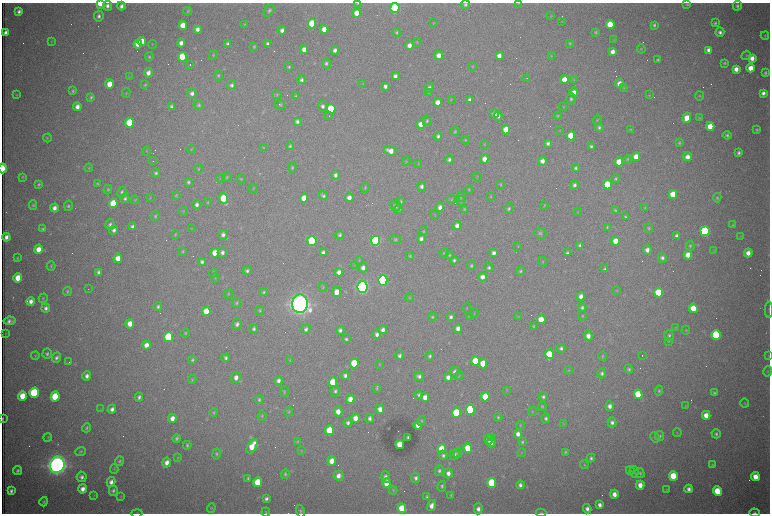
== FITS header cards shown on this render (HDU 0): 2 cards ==
NAXIS1  =                 1536 /fastest changing axis
NAXIS2  =                 1023 /next to fastest changing axis

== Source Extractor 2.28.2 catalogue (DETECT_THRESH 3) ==
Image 1536 x 1023 px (HDU 0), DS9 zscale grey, zoomed out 1/2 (1 PNG px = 2 x 2 image px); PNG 772 x 516 px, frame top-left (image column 1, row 1022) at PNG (2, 3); each listed source drawn as its Kron ellipse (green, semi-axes under 4 px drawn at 4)
Background 3040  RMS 34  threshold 102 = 3 sigma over >= 5 px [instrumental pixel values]
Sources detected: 578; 100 cannot appear on this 1/2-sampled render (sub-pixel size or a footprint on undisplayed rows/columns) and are neither listed nor drawn; the other 478 listed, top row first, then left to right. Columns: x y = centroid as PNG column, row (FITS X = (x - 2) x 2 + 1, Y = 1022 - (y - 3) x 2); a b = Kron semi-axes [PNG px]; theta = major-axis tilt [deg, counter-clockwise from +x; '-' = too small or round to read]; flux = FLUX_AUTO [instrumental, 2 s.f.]
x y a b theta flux
100 3 4 3 - 1.9e+05
358 3 4 3 - 6.7e+03
519 3 3 2 - 4.1e+03
687 4 4 4 - 8.6e+03
465 5 4 4 - 1.5e+04
107 6 5 4 - 2.8e+04
121 6 4 4 - 2.5e+04
737 6 5 4 - 1.5e+04
395 8 5 4 - 1.1e+06
269 10 7 4 54 1.7e+04
188 11 4 4 - 7.5e+03
19 12 4 3 - 2.0e+04
357 13 4 4 - 7.9e+04
99 16 5 5 - 2.2e+04
551 16 4 2 - 3.8e+03
562 21 3 2 - 3.0e+03
434 23 4 2 - 4.5e+03
715 23 3 3 - 1.0e+04
245 24 3 3 - 5.8e+03
312 24 5 4 - 2.7e+05
610 24 4 4 - 2.0e+05
183 25 4 4 - 1.1e+05
654 25 4 3 - 1.3e+04
197 29 4 3 - 3.2e+04
324 29 4 4 - 6.3e+04
282 30 4 4 - 3.4e+04
396 32 4 3 - 1.1e+04
596 32 3 2 - 8.0e+03
720 32 4 4 - 2.3e+04
5 33 4 3 - 3.6e+04
765 36 4 3 - 6.6e+03
614 40 4 3 - 4.5e+03
51 42 4 3 - 4.7e+03
142 42 4 4 - 1.2e+05
417 42 4 2 - 3.8e+03
181 43 4 4 - 3.9e+04
570 43 4 3 - 7.9e+03
138 44 4 4 - 7.1e+04
152 44 4 2 - 3.6e+03
228 44 3 3 - 1.7e+04
268 44 4 3 - 2.2e+04
409 46 4 4 - 5.1e+04
254 47 3 2 - 6.8e+03
641 49 4 4 - 8.1e+03
304 50 4 4 - 4.7e+04
335 50 4 4 - 2.6e+04
709 50 4 4 - 3.6e+04
612 52 4 4 - 4.5e+04
213 55 5 3 - 7.3e+03
439 55 4 4 - 4.8e+04
746 55 5 3 - 6.5e+03
499 56 4 4 - 4.1e+04
551 56 3 2 - 3.7e+03
149 57 5 4 - 1.0e+04
182 57 5 4 - 2.9e+05
752 58 4 4 - 5.4e+04
658 60 4 3 - 1.1e+04
326 63 5 4 - 1.5e+04
725 63 4 4 - 1.0e+04
190 65 2 2 - 2.0e+05
472 66 4 3 - 5.0e+03
289 67 4 4 - 9.8e+03
751 68 4 4 - 8.9e+04
736 69 4 4 - 5.5e+04
148 73 5 4 - 4.1e+04
765 73 3 3 - 1.2e+04
218 76 5 4 - 1.0e+04
395 76 4 3 - 2.4e+04
129 77 4 3 - 4.1e+03
527 78 2 1 - 8.3e+03
574 79 4 3 - 5.8e+03
302 80 4 4 - 1.7e+04
564 80 4 4 - 1.0e+05
619 83 4 4 - 6.4e+04
109 84 4 4 - 1.0e+05
362 84 4 2 - 3.8e+03
145 85 4 4 - 8.6e+03
231 85 5 4 - 1.8e+04
385 86 4 3 - 2.2e+04
429 88 5 4 - 1.9e+04
624 88 4 3 - 6.6e+03
73 91 4 3 - 9.5e+03
429 92 4 3 - 5.8e+03
574 92 5 4 - 5.5e+04
126 93 5 2 - 4.7e+03
192 93 5 4 - 2.8e+04
763 93 4 4 - 2.7e+04
16 95 3 3 - 4.5e+03
277 95 5 4 - 8.1e+03
649 95 4 3 - 5.4e+03
296 96 4 3 - 9.9e+03
699 96 4 4 - 8.4e+03
91 97 3 3 - 1.0e+04
451 99 3 2 - 3.7e+03
571 99 5 4 - 1.5e+04
469 100 4 3 - 2.1e+04
438 102 4 4 - 4.6e+04
199 105 5 5 - 1.3e+04
280 105 5 3 - 8.2e+03
171 106 4 3 - 1.4e+04
323 106 5 4 - 2.2e+04
77 107 4 4 - 4.1e+04
563 107 4 3 - 5.7e+03
331 109 5 4 - 5.7e+05
494 114 4 4 - 3.3e+04
329 116 2 1 - 5.8e+03
498 116 4 4 - 3.0e+04
558 116 4 3 - 6.2e+03
687 118 5 4 - 8.8e+04
699 118 4 3 - 5.7e+03
597 120 5 3 - 6.9e+03
297 121 4 3 - 1.8e+04
427 121 5 4 - 1.2e+04
130 123 5 4 - 5.8e+05
421 124 5 4 - 6.1e+04
710 126 4 4 - 1.5e+05
599 127 4 4 - 1.4e+04
506 130 4 4 - 1.3e+05
630 130 3 3 - 6.7e+03
756 130 3 3 - 8.7e+03
455 131 4 3 - 7.6e+03
560 131 3 3 - 4.4e+03
727 135 4 4 - 1.3e+04
438 136 4 4 - 1.8e+04
571 136 4 4 - 2.2e+05
47 138 4 3 - 6.3e+03
465 140 4 3 - 7.0e+03
548 143 4 3 - 2.0e+04
679 143 3 3 - 9.3e+03
484 144 3 3 - 5.0e+03
290 146 4 4 - 1.1e+04
591 146 3 3 - 1.3e+04
264 147 4 3 - 5.8e+03
191 149 4 3 - 4.8e+03
146 151 4 2 - 4.2e+03
390 151 6 4 -21 6.7e+04
739 153 3 3 - 1.7e+04
636 157 4 4 - 9.6e+04
687 157 4 4 - 5.0e+04
484 159 4 4 - 4.9e+04
628 159 4 4 - 8.7e+03
449 160 5 4 - 1.8e+04
153 161 2 1 - 2.4e+03
406 161 4 3 - 6.2e+03
542 161 4 4 - 3.9e+04
619 162 4 4 - 1.4e+05
418 164 4 3 - 5.1e+03
292 167 5 4 - 9.8e+03
3 168 5 2 - 2.8e+05
89 168 4 3 - 6.0e+03
576 168 4 3 - 1.3e+04
199 169 4 3 - 7.4e+03
156 173 4 4 - 1.4e+04
335 175 5 4 - 2.1e+04
22 177 3 3 - 6.8e+03
227 177 5 4 - 8.0e+03
477 177 5 2 - 3.8e+03
220 178 4 3 - 5.0e+03
241 179 4 4 - 7.7e+03
616 179 4 4 - 1.0e+04
188 182 3 3 - 1.3e+04
38 184 4 3 - 1.0e+04
97 184 4 3 - 9.8e+03
501 185 5 3 - 7.6e+03
574 185 4 4 - 2.2e+04
607 185 4 4 - 2.9e+05
422 186 4 3 - 2.2e+04
254 188 4 2 - 4.7e+03
365 188 5 3 - 7.3e+03
108 189 5 4 - 9.2e+03
469 190 4 3 - 5.9e+03
122 192 5 4 - 1.4e+04
673 194 4 4 - 1.7e+05
176 195 4 3 - 7.9e+03
323 196 5 4 - 1.7e+04
461 197 5 4 - 9.7e+03
491 197 4 3 - 5.7e+03
125 198 5 4 - 1.5e+04
150 198 3 3 - 4.2e+03
224 198 6 4 -74 2.5e+05
304 198 4 4 - 1.2e+05
349 198 4 4 - 4.4e+04
717 198 4 4 - 8.5e+03
135 200 4 3 - 5.6e+03
451 200 4 3 - 6.4e+03
401 201 4 3 - 9.9e+03
461 201 5 3 - 7.3e+03
207 202 4 3 - 6.8e+03
113 203 5 4 - 2.4e+05
33 205 4 4 - 8.7e+03
197 205 4 4 - 2.4e+04
544 205 4 3 - 6.1e+03
68 206 5 4 - 1.3e+04
396 206 5 5 - 2.3e+04
440 207 4 4 - 3.6e+04
54 208 4 4 - 3.6e+04
509 208 5 4 - 1.4e+04
645 208 4 3 - 6.4e+03
399 209 4 3 - 9.4e+03
465 210 4 3 - 7.5e+03
615 210 4 3 - 8.1e+03
184 211 4 2 - 4.3e+03
578 212 4 2 - 3.3e+03
435 215 4 1 - 2.8e+03
155 216 5 3 - 8.8e+03
625 216 4 3 - 8.4e+03
110 225 5 4 - 2.0e+04
733 225 4 3 - 7.7e+03
457 226 4 4 - 3.8e+04
133 227 4 3 - 2.9e+04
607 227 3 2 - 7.1e+03
648 228 5 4 - 9.6e+03
43 229 4 3 - 1.2e+04
191 229 3 3 - 3.8e+03
114 230 5 4 - 2.3e+04
424 231 4 3 - 5.9e+03
705 231 5 4 - 1.3e+06
540 233 6 5 - 1.6e+04
175 234 4 3 - 5.9e+03
223 235 5 4 - 2.5e+04
340 235 4 3 - 1.5e+04
677 236 4 4 - 2.4e+04
6 237 4 3 - 3.5e+04
741 237 4 2 - 4.1e+03
395 239 6 4 -12 1.1e+04
421 239 4 3 - 2.2e+04
312 241 5 4 - 7.5e+05
376 241 5 4 - 1.7e+06
616 241 4 4 - 9.7e+04
580 245 4 3 - 1.5e+04
518 246 4 2 - 4.2e+03
690 246 5 4 - 1.2e+04
38 249 5 4 - 8.1e+04
647 250 4 4 - 3.5e+04
714 250 3 2 - 3.1e+03
183 251 4 3 - 8.2e+03
222 252 5 4 - 2.3e+04
215 253 4 4 - 1.1e+05
323 253 4 3 - 3.0e+04
444 253 5 3 - 7.5e+03
494 253 4 4 - 2.7e+04
567 253 4 3 - 1.4e+04
748 253 4 4 - 5.8e+04
449 255 5 4 - 9.5e+03
688 255 4 4 - 8.7e+04
410 256 4 3 - 6.9e+03
17 258 4 3 - 7.6e+03
118 258 4 4 - 7.9e+04
662 258 5 4 - 2.2e+04
359 260 4 3 - 4.6e+03
454 260 4 4 - 1.3e+04
202 262 3 3 - 1.7e+04
542 262 5 2 - 5.2e+03
354 265 3 2 - 3.4e+03
51 266 5 3 - 8.1e+03
471 266 4 4 - 1.1e+04
489 267 4 4 - 1.4e+04
363 268 5 4 - 3.6e+04
605 269 3 3 - 1.1e+04
247 271 4 4 - 1.6e+04
520 271 5 4 - 1.0e+04
98 272 4 3 - 1.8e+04
339 272 4 4 - 4.3e+04
213 273 4 4 - 9.1e+03
483 277 4 4 - 4.1e+04
18 278 4 4 - 1.2e+05
215 278 5 2 - 5.3e+03
383 280 5 4 - 1.8e+06
323 287 4 3 - 6.1e+03
362 287 6 5 - 3.6e+06
88 289 2 1 - 2.4e+03
617 290 4 3 - 4.7e+03
67 291 4 4 - 9.6e+03
263 292 4 3 - 9.9e+03
337 292 5 4 - 7.6e+04
659 293 5 4 - 4.0e+05
228 294 5 4 - 8.6e+03
581 296 4 4 - 4.0e+04
43 298 5 4 - 6.7e+03
410 298 4 3 - 5.3e+03
31 301 4 4 - 3.9e+04
236 303 5 4 - 1.1e+04
300 304 9 8 - 9.4e+06
158 306 4 4 - 1.5e+04
46 308 4 4 - 2.3e+04
467 308 5 2 - 3.9e+03
582 308 4 4 - 1.5e+04
693 308 4 4 - 1.5e+05
769 310 8 2 90 8.6e+03
206 311 5 4 - 1.3e+05
260 311 4 4 - 9.8e+03
474 313 5 2 - 4.7e+03
582 316 4 3 - 6.7e+03
432 317 4 4 - 9.2e+03
451 317 4 3 - 2.0e+04
469 317 4 3 - 4.6e+03
518 317 3 2 - 4.0e+03
541 319 4 4 - 1.3e+05
9 321 6 3 10 2.4e+04
130 324 5 4 - 7.5e+04
237 324 5 4 - 2.4e+04
534 326 4 3 - 6.4e+03
675 327 3 2 - 3.7e+03
458 328 4 3 - 3.9e+04
254 329 4 4 - 1.6e+04
306 329 5 4 - 2.0e+04
340 330 4 4 - 2.4e+04
383 330 4 4 - 3.0e+04
686 330 4 3 - 5.5e+03
186 333 4 4 - 8.4e+03
5 334 4 2 - 3.5e+03
377 334 5 4 - 2.6e+04
716 335 5 4 - 9.5e+05
588 336 5 4 - 4.8e+04
669 336 5 5 - 1.6e+04
168 337 5 4 - 5.4e+05
346 339 4 3 - 1.3e+04
669 341 3 3 - 5.1e+03
146 345 4 4 - 5.0e+04
561 348 4 4 - 1.6e+04
47 354 5 4 - 1.5e+04
550 354 5 4 - 3.5e+05
35 356 4 3 - 6.5e+03
399 356 4 4 - 2.0e+04
430 356 4 4 - 1.5e+04
602 356 5 3 - 6.8e+03
642 356 2 1 - 3.9e+03
769 356 4 3 - 4.4e+03
56 358 5 4 - 2.1e+04
226 358 4 3 - 1.5e+04
192 360 4 3 - 1.1e+04
290 360 4 3 - 5.8e+03
475 361 5 4 - 2.7e+05
69 362 2 1 - 2.7e+03
354 363 5 4 - 3.2e+05
380 364 3 2 - 3.9e+03
483 364 4 4 - 1.6e+05
629 369 5 4 - 1.2e+04
569 370 4 3 - 6.2e+03
768 371 5 3 - 6.7e+03
455 372 5 4 - 2.6e+04
602 373 5 4 - 1.5e+04
87 376 4 4 - 2.8e+04
345 376 4 4 - 2.1e+04
419 376 5 4 - 2.2e+04
459 376 4 3 - 5.4e+03
236 377 5 4 - 3.9e+04
448 377 4 4 - 3.5e+04
192 379 4 3 - 6.4e+03
278 381 4 4 - 2.7e+04
333 382 5 4 - 3.0e+05
377 388 4 4 - 9.3e+03
507 390 4 3 - 4.0e+03
659 390 5 4 - 1.1e+04
284 391 5 3 - 8.3e+03
335 391 6 4 76 1.7e+04
34 393 5 4 - 9.6e+05
714 393 4 3 - 1.3e+04
638 394 5 4 - 2.9e+05
419 395 4 4 - 1.4e+04
22 396 5 4 - 1.3e+05
55 397 5 4 - 3.4e+05
139 397 4 3 - 1.8e+04
425 397 4 4 - 5.9e+04
485 397 5 4 - 1.8e+05
543 397 4 4 - 1.5e+04
350 399 4 4 - 7.5e+04
259 400 4 4 - 1.2e+04
745 403 5 3 - 5.4e+03
542 406 4 3 - 7.1e+03
610 406 5 4 - 3.4e+04
685 406 4 3 - 4.8e+03
101 409 3 2 - 4.1e+03
112 409 4 4 - 2.9e+04
380 409 5 4 - 4.6e+04
470 410 5 4 - 7.7e+05
214 412 4 3 - 8.1e+03
289 412 5 3 - 7.3e+03
338 412 5 4 - 6.5e+04
532 412 4 3 - 4.9e+03
456 413 5 4 - 4.4e+05
706 415 4 4 - 8.2e+04
262 416 5 3 - 7.0e+03
498 417 4 3 - 9.7e+03
172 418 4 4 - 5.1e+04
355 418 4 4 - 6.9e+04
370 418 4 4 - 2.3e+04
546 418 5 4 - 1.5e+04
3 419 3 1 - 7.2e+03
421 421 5 4 - 9.5e+03
612 422 5 4 - 2.4e+04
348 423 4 4 - 2.0e+04
563 423 3 3 - 4.7e+03
418 425 4 3 - 4.3e+04
520 425 5 3 - 6.3e+03
86 428 4 4 - 1.2e+04
329 430 5 4 - 2.7e+05
677 433 4 2 - 4.6e+03
518 434 5 4 - 3.9e+04
716 434 4 4 - 1.5e+04
660 436 5 4 - 1.2e+04
48 437 4 3 - 7.1e+03
408 437 3 3 - 9.6e+03
491 437 2 1 - 1.4e+05
655 437 5 4 - 1.1e+04
177 438 4 3 - 1.3e+04
489 439 5 4 - 4.4e+04
298 441 4 3 - 6.2e+03
491 442 5 3 - 3.4e+04
522 442 4 3 - 1.1e+04
187 445 4 4 - 1.1e+04
400 445 5 4 - 1.5e+05
252 446 8 4 62 1.3e+05
468 448 5 4 - 2.4e+05
442 449 5 4 - 1.9e+05
302 451 3 2 - 3.8e+03
80 452 5 4 - 1.1e+04
565 452 4 3 - 8.7e+03
458 453 5 4 - 9.2e+03
521 453 4 3 - 4.8e+03
216 454 5 4 - 1.2e+04
443 455 4 4 - 1.7e+04
454 455 5 4 - 1.9e+04
178 458 4 3 - 5.2e+03
591 458 4 4 - 1.5e+04
119 461 5 4 - 1.1e+04
332 461 5 4 - 8.3e+04
167 462 5 4 - 4.3e+04
57 465 8 7 - 7.8e+06
584 465 4 4 - 7.8e+03
712 465 4 3 - 6.9e+03
114 469 5 3 - 7.0e+03
630 470 4 3 - 5.1e+03
17 471 4 4 - 1.5e+04
439 471 5 4 - 1.5e+04
634 472 6 4 -79 1.2e+04
448 473 5 4 - 3.7e+04
640 473 5 4 - 1.0e+04
285 474 5 4 - 1.1e+04
339 476 5 5 - 4.7e+04
673 476 5 4 - 2.6e+05
82 477 5 5 - 2.7e+04
385 477 5 4 - 2.9e+04
755 477 4 4 - 8.5e+04
248 478 4 3 - 1.2e+04
416 478 5 4 - 2.1e+04
111 482 5 4 - 3.4e+04
258 482 5 4 - 2.1e+05
387 483 5 4 - 1.4e+05
492 483 5 4 - 5.4e+05
520 485 4 3 - 2.4e+04
640 485 4 4 - 7.6e+04
442 486 5 3 - 1.2e+04
82 489 5 4 - 4.6e+04
689 489 4 3 - 2.8e+04
113 490 5 4 - 1.7e+04
393 490 4 4 - 6.5e+03
666 490 4 3 - 4.5e+03
11 491 4 3 - 1.9e+04
717 491 5 4 - 2.1e+05
614 494 4 4 - 5.5e+04
94 495 3 2 - 4.0e+03
451 495 3 3 - 7.2e+03
121 497 4 3 - 5.4e+03
427 497 4 3 - 1.5e+04
266 499 4 3 - 2.0e+04
44 502 5 3 - 1.0e+04
599 505 4 3 - 3.0e+04
431 506 5 3 - 4.3e+04
211 508 4 3 - 7.4e+03
402 508 5 4 - 2.2e+05
478 509 5 4 - 3.4e+04
587 509 4 4 - 3.0e+04
300 511 6 4 -76 1.4e+04
266 512 4 4 - 7.7e+03
137 513 5 2 - 5.3e+03
541 513 5 3 - 8.4e+03
755 513 5 3 - 1.4e+04
At the frame edge (FLAGS 8, measured only in part): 10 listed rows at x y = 100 3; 358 3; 519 3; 3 168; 769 310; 3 419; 300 511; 137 513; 541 513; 755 513
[100 sub-pixel or undisplayed-footprint detections neither listed nor drawn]